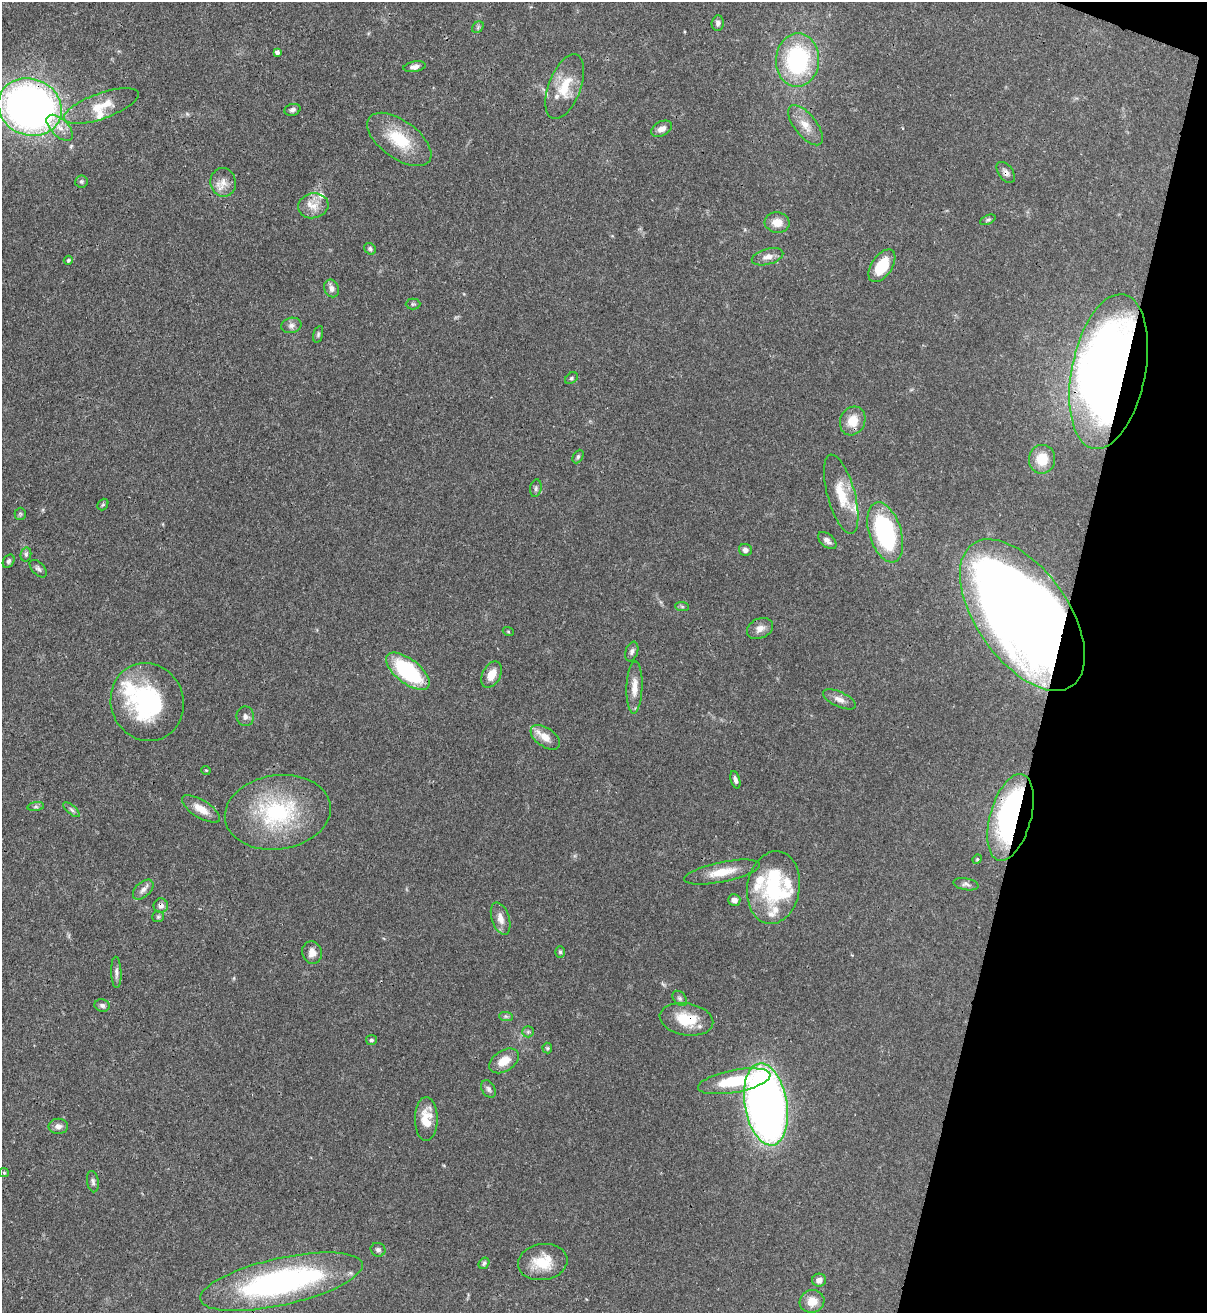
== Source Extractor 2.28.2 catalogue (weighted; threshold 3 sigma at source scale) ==
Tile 8 of 4 x 4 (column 4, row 2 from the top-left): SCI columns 3835-5039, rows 2652-3962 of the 5381 x 5304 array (HDU 1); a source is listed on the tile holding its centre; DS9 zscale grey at full resolution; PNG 1209 x 1315 px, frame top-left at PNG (2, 2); each listed source drawn as its Kron ellipse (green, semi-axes under 4 px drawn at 4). Shown black and unused: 13% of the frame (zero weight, under 3 of 4 exposures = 7% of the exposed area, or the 3 px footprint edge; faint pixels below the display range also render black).
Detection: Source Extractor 2.28.2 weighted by HDU 2 'WHT'; one run over the whole footprint, this tile lists its part. Background 0.0871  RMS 0.004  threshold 0.0179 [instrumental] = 3 sigma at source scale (4.5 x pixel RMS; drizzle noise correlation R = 1.50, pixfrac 1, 0.05/0.05 arcsec/px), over >= 5 px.
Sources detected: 104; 1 inside a brighter object's white glare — neither listed nor drawn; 9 inside a brighter listed object's ellipse — not listed separately; the other 94 listed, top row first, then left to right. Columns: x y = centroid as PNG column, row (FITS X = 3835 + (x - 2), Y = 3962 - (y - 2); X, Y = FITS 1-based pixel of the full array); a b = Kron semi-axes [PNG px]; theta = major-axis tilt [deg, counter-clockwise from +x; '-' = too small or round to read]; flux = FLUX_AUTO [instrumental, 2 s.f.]
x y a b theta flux
718 23 7 6 - 1.1
478 27 6 5 - 0.68
277 52 4 4 - 1.1
798 60 27 21 87 44
415 67 11 5 9 1.7
565 87 34 16 69 12
101 106 39 12 20 9.5
30 107 32 28 -23 250
292 110 8 5 16 1.1
805 125 24 11 -51 5.4
60 128 16 8 -44 4.2
661 129 11 7 28 2.6
399 139 37 19 -36 16
1006 172 12 7 -53 1.7
81 181 6 6 - 0.75
223 182 14 12 -81 4
313 206 15 12 13 4.8
988 220 8 4 24 0.75
777 222 12 10 -4 4.7
370 249 6 5 - 0.79
768 257 16 8 16 2.8
68 260 4 4 - 0.53
882 266 18 10 56 12
332 288 9 7 -67 1.9
413 304 7 5 0 0.63
291 325 10 7 13 1.6
318 334 8 5 75 0.72
1109 372 79 37 79 390
571 378 7 5 41 0.72
853 421 15 12 64 6.4
578 457 7 5 64 0.82
1042 459 14 13 - 8.8
536 488 9 5 80 0.93
841 494 41 14 -75 11
103 505 6 5 - 0.56
20 514 6 5 - 0.68
885 532 31 16 -73 49
827 540 11 6 -41 1.7
745 550 6 6 - 1.6
26 554 7 5 77 0.88
9 561 7 5 59 0.84
38 569 10 6 -46 1.2
682 607 7 4 -2 0.67
1022 615 87 46 -55 560
760 629 13 10 25 3
508 631 5 3 - 0.39
632 651 10 6 70 1.2
408 671 26 12 -38 36
492 675 14 9 62 4.8
634 687 26 8 88 4.7
839 699 18 7 -25 2.6
147 702 39 36 -73 48
245 716 10 8 90 1.7
545 737 17 9 -35 4.8
206 770 5 3 - 0.31
735 780 9 4 -75 1.3
36 807 8 4 8 0.79
201 809 22 8 -32 5.3
72 810 10 4 -40 0.99
278 812 53 37 8 44
1011 817 45 20 74 80
977 859 5 4 - 0.45
722 872 38 10 12 8.5
966 884 13 6 -10 1.3
773 888 37 26 80 28
143 890 12 7 44 2.1
734 900 6 6 - 2.1
161 906 7 7 - 1.7
158 917 6 5 - 0.64
501 919 17 8 -71 3.5
312 952 11 9 -76 3.3
560 952 6 5 - 0.66
116 972 16 5 -88 1.5
680 998 8 6 -51 0.98
102 1005 8 6 -15 1.1
506 1016 7 4 -1 0.76
686 1019 27 16 -10 13
528 1032 6 5 - 0.69
371 1040 5 5 - 0.94
547 1048 5 5 - 0.52
504 1061 16 10 33 5.6
734 1081 37 11 11 18
488 1089 9 6 -58 1.2
766 1104 41 21 -80 260
426 1119 22 11 90 8.2
58 1126 10 7 1 1.9
4 1173 5 4 - 0.45
93 1182 11 5 -80 1.2
378 1250 7 6 - 1
543 1262 25 18 9 11
484 1263 6 5 - 0.85
819 1280 7 6 - 2
281 1282 83 23 13 110
812 1301 12 11 - 4.9
Overlapping masked pixels (flux is a lower limit): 7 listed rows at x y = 30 107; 1006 172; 1109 372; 1022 615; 1011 817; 161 906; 686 1019
Isophote crosses this tile's border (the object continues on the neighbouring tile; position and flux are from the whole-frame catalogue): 1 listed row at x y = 30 107